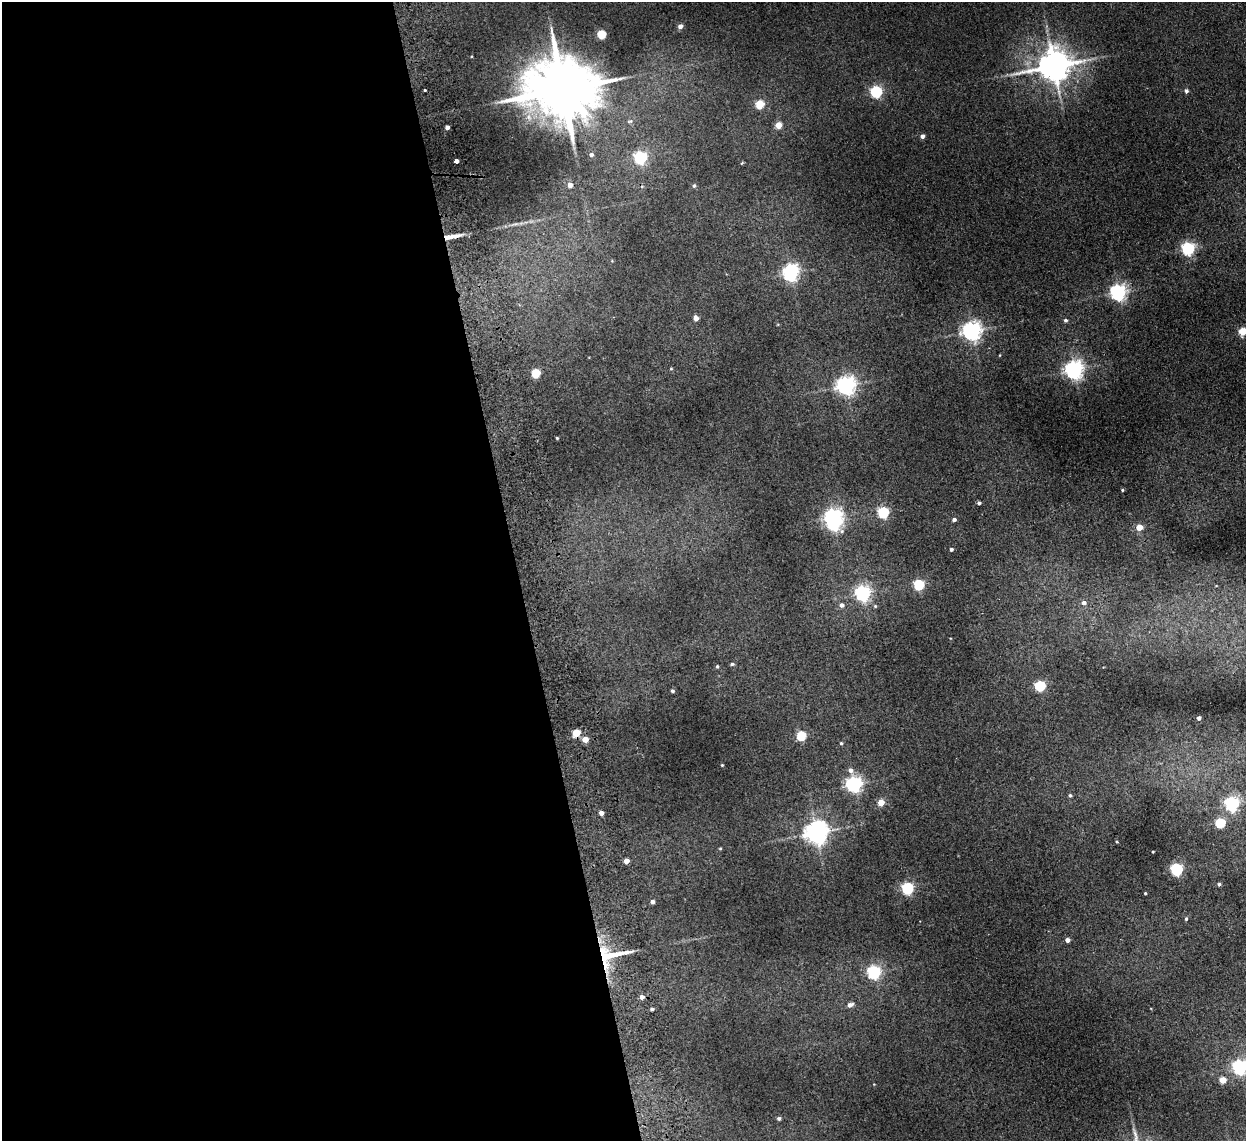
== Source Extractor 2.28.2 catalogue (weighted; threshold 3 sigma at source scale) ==
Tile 9 of 4 x 4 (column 1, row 3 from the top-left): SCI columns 53-1296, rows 1293-2431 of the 5079 x 4977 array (HDU 1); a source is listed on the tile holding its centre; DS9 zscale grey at full resolution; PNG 1248 x 1143 px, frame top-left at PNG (2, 2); no overlay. Shown black and unused: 41% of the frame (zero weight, under 2 of 3 exposures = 3% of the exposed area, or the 3 px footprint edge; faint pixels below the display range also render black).
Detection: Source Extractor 2.28.2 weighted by HDU 2 'WHT'; one run over the whole footprint, this tile lists its part. Background 0.072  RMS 0.01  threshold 0.0452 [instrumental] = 3 sigma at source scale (4.5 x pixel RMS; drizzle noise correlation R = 1.50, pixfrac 1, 0.05/0.05 arcsec/px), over >= 5 px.
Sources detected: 80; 1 inside a brighter object's white glare — not listed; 1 inside a brighter listed object's ellipse — not listed separately; the other 78 listed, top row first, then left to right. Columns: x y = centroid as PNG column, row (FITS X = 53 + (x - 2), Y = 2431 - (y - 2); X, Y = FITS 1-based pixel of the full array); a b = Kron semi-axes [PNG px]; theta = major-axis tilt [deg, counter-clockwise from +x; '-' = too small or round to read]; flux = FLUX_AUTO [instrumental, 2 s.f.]
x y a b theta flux
680 26 5 4 - 4.6
602 34 5 5 - 47
1054 66 10 9 - 2100
563 89 20 15 1 9200
425 90 3 3 - 2
876 91 5 5 - 120
1186 91 5 5 - 2.4
760 104 5 5 - 39
630 121 6 4 28 1.7
778 125 4 4 - 18
447 127 4 4 - 4.5
922 136 4 4 - 4.2
591 154 5 5 - 2.9
640 157 5 5 - 170
457 161 4 3 - 110
742 163 4 3 - 1.2
570 185 5 4 - 6
694 186 5 4 - 1.6
451 237 19 5 10 11
1188 248 5 5 - 180
790 272 7 6 - 330
1118 292 6 6 - 350
696 318 5 4 - 5.8
1065 320 5 5 - 1.9
971 331 7 6 - 490
1243 331 5 5 - 31
671 369 5 3 - 0.84
1074 370 6 6 - 470
536 373 5 5 - 40
846 385 6 6 - 520
557 438 3 3 - 0.81
1122 490 4 4 - 0.98
979 503 4 3 - 2
883 512 5 5 - 100
833 517 6 5 - 350
954 520 4 4 - 2.8
1139 527 4 4 - 15
951 549 4 4 - 1.7
919 585 5 5 - 84
863 593 6 6 - 290
1084 603 5 5 - 3.5
841 605 5 5 - 3.6
732 664 5 4 - 1.7
717 666 4 4 - 1.1
1040 686 5 5 - 79
672 691 4 4 - 1.9
1199 718 4 3 - 2.7
576 733 5 5 - 28
801 736 5 5 - 53
585 739 4 4 - 13
841 743 4 4 - 1.1
722 765 3 3 - 0.84
851 770 7 6 - 4.3
854 784 6 6 - 340
1070 795 5 4 - 1.4
881 802 4 4 - 16
1232 804 6 6 - 230
601 813 4 4 - 6
1220 823 5 5 - 65
816 833 7 7 - 890
720 848 5 3 - 0.86
1153 852 3 2 - 0.89
626 861 4 4 - 7.3
1177 869 5 5 - 150
1219 884 4 4 - 1.6
907 888 5 5 - 130
1145 893 3 2 - 0.88
652 902 4 4 - 2.6
1186 919 5 4 - 1.2
1067 940 4 4 - 4.2
610 955 36 12 6 35
874 972 6 5 - 190
642 997 4 4 - 5
850 1005 6 5 - 3.9
652 1009 4 3 - 2.2
1240 1067 6 6 - 250
1223 1080 4 4 - 16
779 1118 4 4 - 2
Overlapping masked pixels (flux is a lower limit): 3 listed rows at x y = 451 237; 576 733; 610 955
Isophote crosses this tile's border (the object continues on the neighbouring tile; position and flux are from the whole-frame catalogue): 2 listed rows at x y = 1243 331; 1240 1067